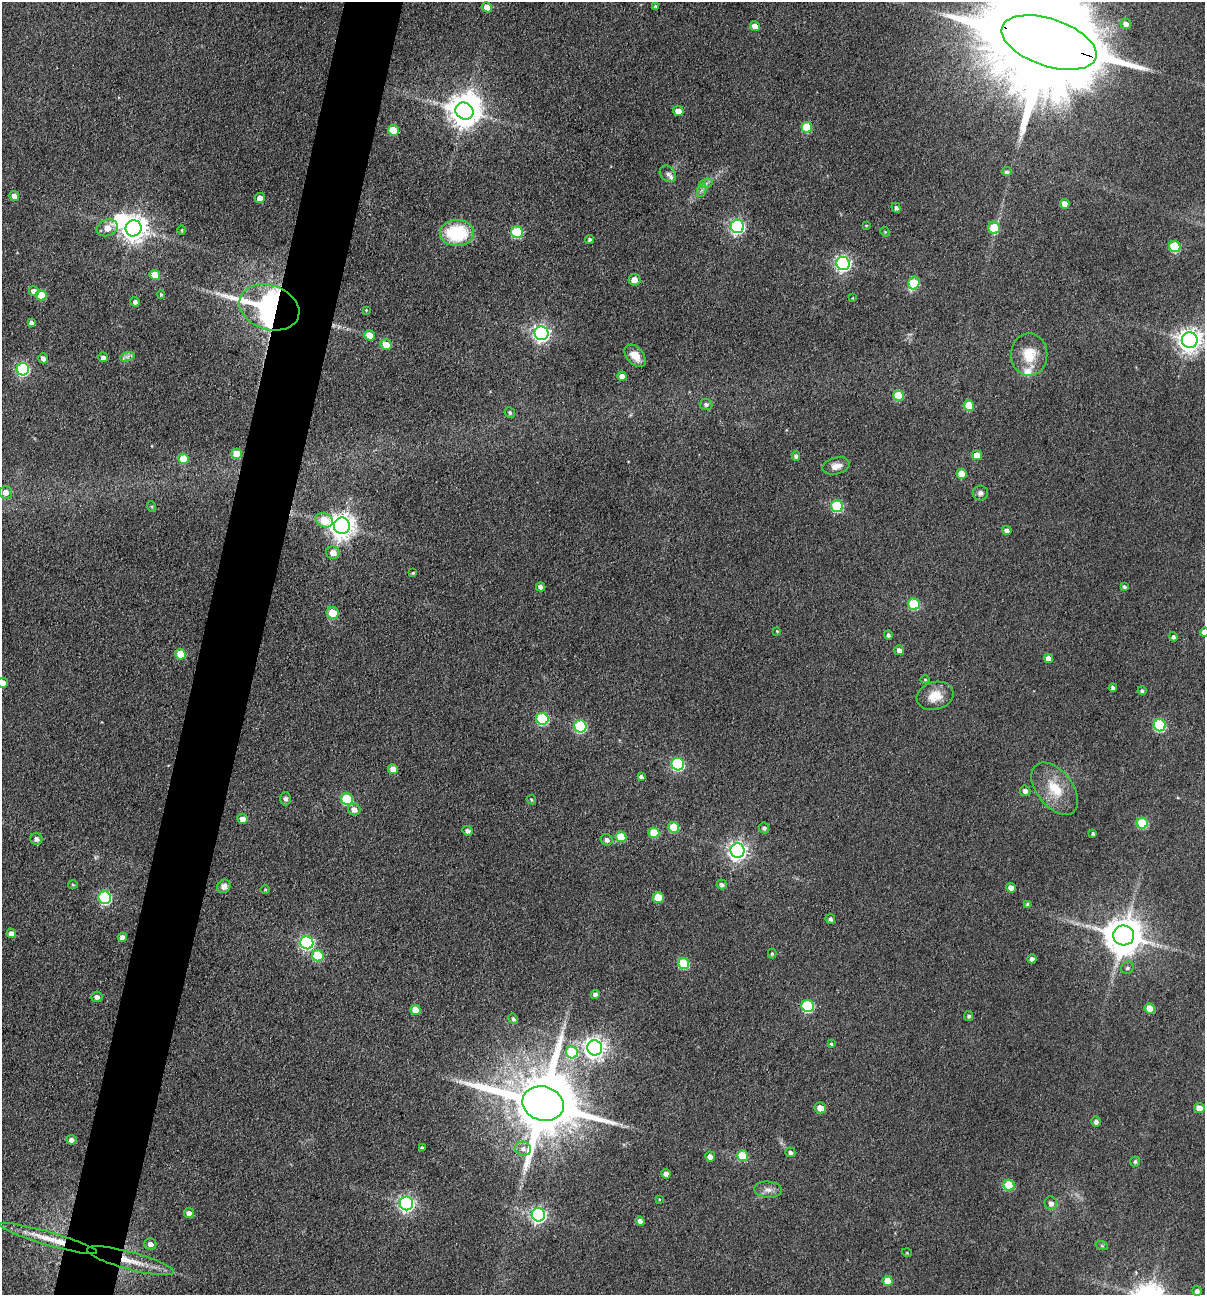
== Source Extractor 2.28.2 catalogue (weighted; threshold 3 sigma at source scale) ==
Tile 7 of 4 x 4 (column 3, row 2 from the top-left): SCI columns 2535-3737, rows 2587-3879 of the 5193 x 5174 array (HDU 1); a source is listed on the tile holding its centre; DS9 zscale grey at full resolution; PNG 1207 x 1297 px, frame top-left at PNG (2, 2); each listed source drawn as its Kron ellipse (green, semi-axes under 4 px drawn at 4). Shown black and unused: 5% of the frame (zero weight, under 3 of 4 exposures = <1% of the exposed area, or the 3 px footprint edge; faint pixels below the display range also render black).
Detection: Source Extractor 2.28.2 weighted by HDU 2 'WHT'; one run over the whole footprint, this tile lists its part. Background 0.174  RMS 0.0098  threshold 0.0439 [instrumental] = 3 sigma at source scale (4.5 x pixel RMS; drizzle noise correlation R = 1.50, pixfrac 1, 0.05/0.05 arcsec/px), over >= 5 px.
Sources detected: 169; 3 inside a brighter object's white glare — neither listed nor drawn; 2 inside a brighter listed object's ellipse — not listed separately; the other 164 listed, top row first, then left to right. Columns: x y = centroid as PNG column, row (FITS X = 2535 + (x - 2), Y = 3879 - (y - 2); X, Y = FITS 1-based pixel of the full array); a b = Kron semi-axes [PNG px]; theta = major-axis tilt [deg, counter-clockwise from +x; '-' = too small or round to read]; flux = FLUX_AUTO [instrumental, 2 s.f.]
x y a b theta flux
655 6 4 3 - 1
487 7 5 5 - 9.8
1126 24 5 5 - 4.7
755 26 5 5 - 8.8
1049 43 49 23 -18 46000
464 111 9 8 - 1500
678 111 5 5 - 8.2
807 127 5 5 - 35
393 130 5 5 - 23
1007 172 5 4 - 2.4
668 174 9 7 -46 3.8
706 183 7 4 19 2.2
702 190 7 4 71 2.3
14 196 5 5 - 5.9
260 198 5 5 - 8
1065 204 5 5 - 9.7
896 208 5 4 - 2.3
866 225 4 3 - 0.87
737 226 6 6 - 210
107 228 11 8 19 14
133 228 8 8 - 1000
994 228 6 5 - 30
182 230 5 3 - 1.1
517 232 6 6 - 67
885 232 5 4 - 1
457 233 17 13 -1 61
590 239 4 4 - 2.1
1175 247 6 5 - 59
843 264 7 6 - 280
155 275 5 5 - 17
634 280 6 5 - 8.7
914 283 6 5 - 41
34 291 5 5 - 7.5
161 294 4 3 - 1.1
41 295 5 5 - 21
853 298 4 3 - 0.7
135 302 5 4 - 3.3
269 307 31 22 -18 340
366 310 4 3 - 0.89
31 323 4 4 - 3.9
541 333 7 7 - 360
370 335 5 5 - 13
1190 340 8 8 - 860
386 344 6 5 - 14
1029 355 21 18 -90 24
635 356 13 8 -49 10
103 357 5 4 - 3.8
127 357 7 4 19 2.5
43 358 5 4 - 4.7
23 369 6 6 - 140
622 376 5 4 - 7
898 395 5 5 - 33
706 404 6 5 - 2.7
969 406 5 5 - 26
510 413 5 5 - 1.7
237 454 5 5 - 21
977 455 5 5 - 12
796 456 4 4 - 2.5
183 459 5 5 - 26
836 466 14 8 14 8.4
962 474 5 5 - 15
5 492 6 6 - 6.7
980 493 7 7 - 4
837 506 6 5 - 78
152 507 5 3 - 1.2
324 520 9 6 -25 22
342 526 8 8 - 980
1007 530 5 4 - 3.9
333 553 6 6 - 9.1
413 573 4 3 - 1.3
541 587 5 4 - 4.8
1124 587 4 3 - 2
914 604 6 5 - 62
333 613 6 6 - 19
777 631 3 3 - 0.76
1204 632 4 4 - 5.8
888 635 4 4 - 2.5
1173 637 5 4 - 2.4
899 650 5 5 - 5.6
181 654 5 5 - 29
1048 658 4 4 - 6
925 679 4 3 - 0.88
3 683 5 5 - 6.5
1113 688 4 4 - 2.7
1142 691 4 4 - 2.2
935 696 19 14 16 16
542 719 6 6 - 98
1160 725 6 6 - 94
580 726 6 6 - 95
678 764 6 6 - 140
393 769 5 5 - 7.6
641 777 4 3 - 2.3
1055 789 30 18 -52 30
1025 791 5 5 - 4.7
286 799 6 5 - 2.5
347 799 6 5 - 66
531 800 5 4 - 1.3
354 810 6 6 - 6.4
243 819 5 5 - 6.1
1142 823 5 5 - 50
674 827 5 5 - 29
764 828 5 5 - 2.5
468 831 5 4 - 3.4
654 833 5 5 - 29
1093 833 3 3 - 1.7
621 837 5 5 - 29
36 839 6 5 - 4.2
607 840 6 5 - 4
737 851 7 7 - 470
722 884 5 5 - 2.7
73 885 5 3 - 1.1
224 886 7 6 - 6.2
1011 888 5 4 - 8.4
265 890 4 3 - 0.91
658 897 5 5 - 26
105 898 6 6 - 130
1028 904 4 4 - 2.5
830 919 5 5 - 2.7
11 933 5 4 - 5.7
1124 935 10 10 - 2600
122 937 4 4 - 5.4
307 943 6 6 - 180
772 954 5 4 - 1.7
318 956 6 5 - 48
1032 959 4 4 - 3.4
684 963 5 5 - 52
1127 968 6 6 - 2.3
595 995 4 4 - 4.2
97 997 5 5 - 4.2
808 1006 6 6 - 99
1150 1009 5 5 - 16
415 1010 5 5 - 13
969 1016 5 4 - 2.2
513 1019 5 4 - 2.2
831 1044 3 3 - 1.2
595 1048 8 7 - 650
572 1052 6 6 - 53
543 1104 21 17 -16 10000
820 1108 6 5 - 11
1199 1108 5 5 - 12
1096 1122 5 4 - 3.8
71 1140 5 5 - 4.9
422 1148 4 4 - 2.6
523 1149 8 7 - 4.7
790 1152 5 4 - 3.1
710 1156 5 5 - 5.2
743 1156 5 5 - 32
1135 1162 5 5 - 2.1
666 1174 5 4 - 4.3
1009 1185 5 5 - 39
768 1190 14 8 -5 6.1
659 1199 4 3 - 0.77
406 1203 7 6 - 300
1051 1203 7 6 - 5.4
189 1213 5 5 - 5.2
538 1215 7 6 - 280
640 1221 5 4 - 4.4
49 1238 50 6 -16 23
150 1244 6 5 - 4.7
1102 1246 6 4 -19 1.4
907 1253 5 3 - 0.85
130 1261 45 8 -15 24
888 1281 5 5 - 14
1197 1291 5 4 - 3.6
Overlapping masked pixels (flux is a lower limit): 4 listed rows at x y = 1049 43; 269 307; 237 454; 130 1261
Isophote crosses this tile's border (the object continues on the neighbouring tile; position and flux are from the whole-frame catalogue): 3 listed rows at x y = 1049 43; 1204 632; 3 683